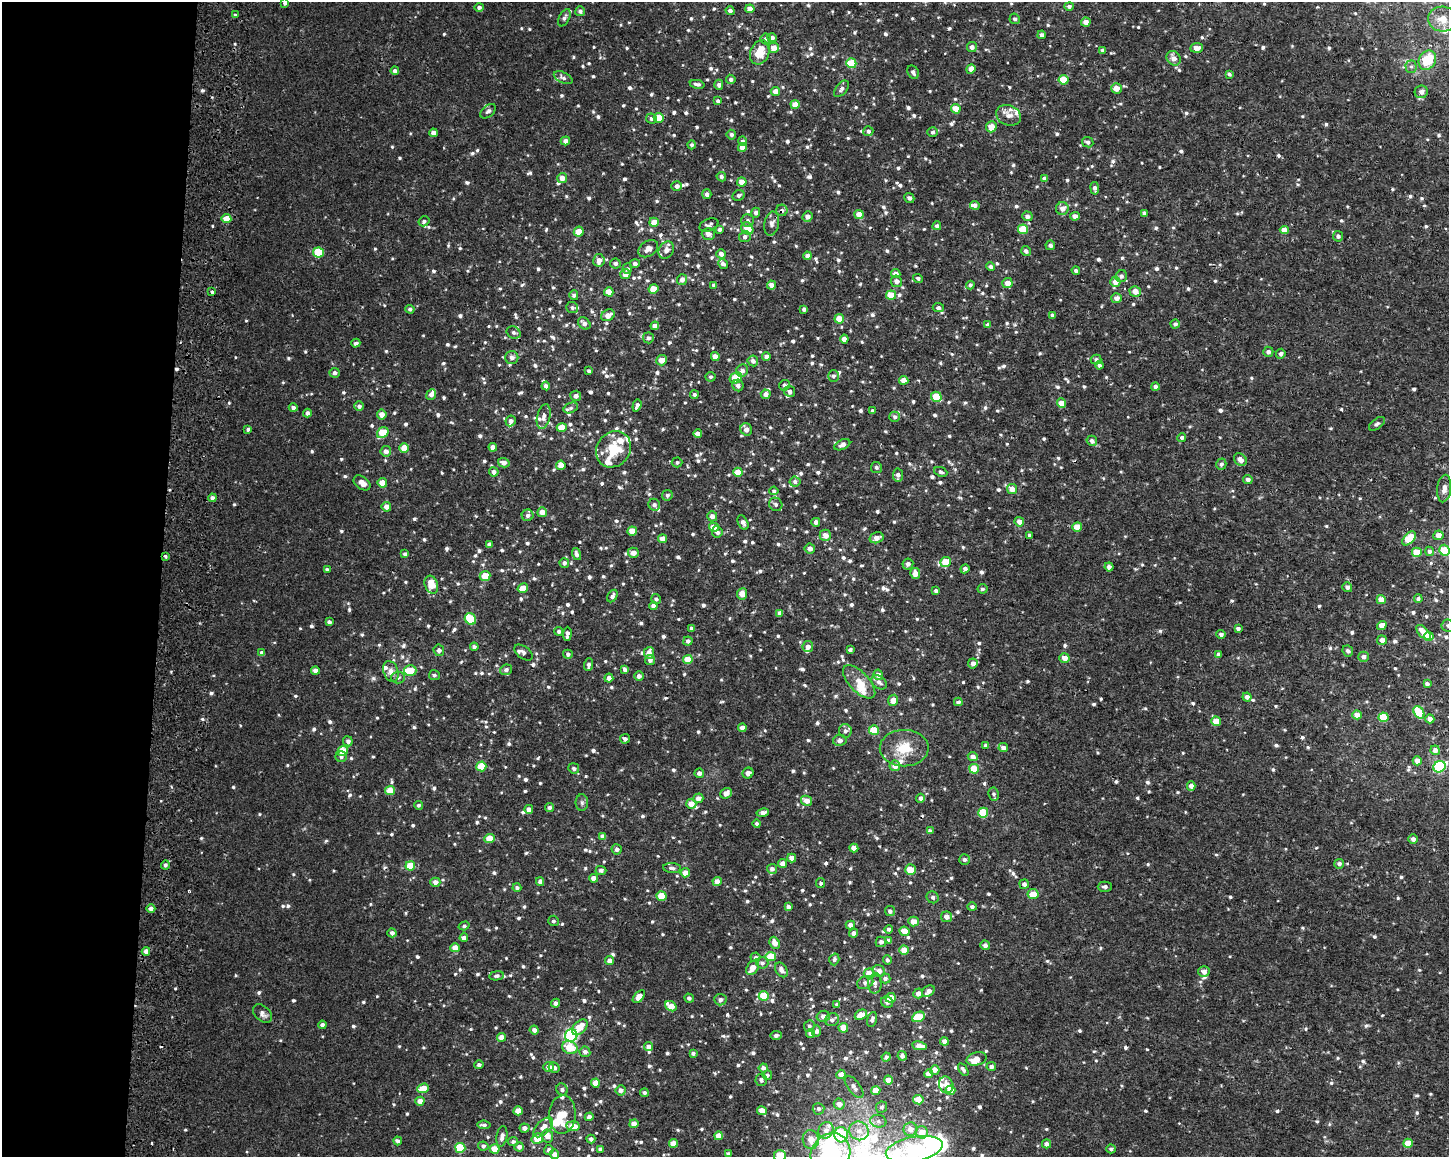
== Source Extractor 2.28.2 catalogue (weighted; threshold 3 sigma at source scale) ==
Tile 4 of 3 x 4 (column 1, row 2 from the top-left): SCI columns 286-1732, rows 2326-3480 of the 4966 x 4641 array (HDU 1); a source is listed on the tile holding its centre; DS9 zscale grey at full resolution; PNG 1451 x 1159 px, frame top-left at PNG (2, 2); each listed source drawn as its Kron ellipse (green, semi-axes under 4 px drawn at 4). Shown black and unused: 11% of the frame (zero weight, under 2 of 3 exposures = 3% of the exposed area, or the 3 px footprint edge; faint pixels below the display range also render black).
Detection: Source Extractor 2.28.2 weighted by HDU 2 'WHT'; one run over the whole footprint, this tile lists its part. Background 0.00432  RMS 0.0027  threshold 0.0121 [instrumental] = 3 sigma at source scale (4.5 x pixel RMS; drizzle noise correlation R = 1.50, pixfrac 1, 0.0396/0.0396 arcsec/px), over >= 5 px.
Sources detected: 1191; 4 inside a brighter object's white glare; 5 cosmic-ray / hot-pixel residue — neither listed nor drawn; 38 inside a brighter listed object's ellipse — not listed separately; of the other 1144, all 500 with FLUX_AUTO >= 0.585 (the completeness limit of this list) listed and drawn (644 fainter detections not listed), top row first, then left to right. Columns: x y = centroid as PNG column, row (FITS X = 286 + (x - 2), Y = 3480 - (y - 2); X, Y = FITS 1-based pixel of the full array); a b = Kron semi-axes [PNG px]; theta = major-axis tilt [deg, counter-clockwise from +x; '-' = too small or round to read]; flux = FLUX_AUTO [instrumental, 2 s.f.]
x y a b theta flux
285 3 4 3 - 0.71
1069 6 5 4 - 0.69
479 7 4 4 - 0.8
750 9 4 4 - 2.5
580 11 5 5 - 0.78
730 11 4 4 - 0.86
235 14 3 3 - 0.99
564 18 9 5 63 0.86
1015 19 5 5 - 0.59
1443 19 15 12 -5 3.8
1086 22 5 4 - 1.8
1042 35 4 4 - 0.94
772 38 5 4 - 1
766 39 5 5 - 0.84
972 47 5 5 - 1.1
774 48 5 5 - 2.4
1197 48 6 5 - 1.9
1103 50 4 4 - 0.67
760 52 12 9 68 5
1174 58 8 6 -55 1.9
1427 60 10 8 56 7.4
851 63 5 5 - 10
1411 67 6 5 - 0.63
971 69 5 4 - 1.9
395 71 4 4 - 0.73
913 72 7 5 -58 0.88
1229 74 4 3 - 0.61
563 78 10 5 -26 0.81
731 79 5 4 - 0.68
1064 80 5 4 - 6.9
697 84 7 4 -12 0.76
719 85 5 4 - 0.75
1116 88 5 5 - 2.4
841 89 10 5 50 0.95
775 92 4 4 - 2.1
1421 92 6 6 - 1.1
718 101 4 3 - 0.6
795 104 4 4 - 2.5
956 109 5 4 - 3.6
488 111 9 5 40 0.72
1008 115 13 10 -22 2
659 118 5 5 - 5.7
651 119 5 5 - 0.69
991 127 5 5 - 3.4
868 131 5 5 - 0.78
933 132 5 5 - 0.69
433 133 4 4 - 1.6
731 135 5 5 - 0.7
565 141 5 4 - 1.1
743 141 5 4 - 0.6
1088 142 6 5 - 0.77
692 145 4 4 - 0.6
742 147 4 4 - 2.3
721 177 5 4 - 0.69
562 178 5 5 - 2.2
1044 178 4 4 - 0.84
742 182 4 4 - 2.6
677 186 5 5 - 1.2
1095 188 6 4 -81 0.85
707 194 5 4 - 0.87
738 195 6 5 - 0.65
909 198 5 4 - 0.68
975 205 5 4 - 1.2
1062 208 6 6 - 1.8
782 210 6 5 - 0.6
756 213 5 4 - 0.7
1144 213 4 4 - 0.8
859 215 5 4 - 2.8
1027 216 5 5 - 1.2
1075 216 5 4 - 1.2
807 217 5 4 - 1.3
226 219 5 4 - 3.9
748 220 6 6 - 0.72
424 221 6 5 - 0.66
654 222 5 4 - 2.7
772 224 12 7 80 1.4
709 225 10 6 23 0.91
937 226 4 4 - 0.84
747 228 6 5 - 4.9
720 229 4 4 - 0.97
1023 229 5 5 - 5.5
1284 230 4 4 - 2.3
579 232 5 5 - 3
708 234 6 6 - 1.4
1338 236 5 5 - 0.82
745 237 6 5 - 0.83
1050 245 4 4 - 0.81
648 249 11 7 33 1.9
666 250 9 7 60 1.3
1026 251 5 5 - 0.83
318 252 5 5 - 8.4
721 254 4 4 - 1.2
807 256 4 4 - 1.1
599 260 6 5 - 2
615 263 5 5 - 0.65
635 264 5 4 - 0.86
723 264 5 4 - 1.1
991 267 4 4 - 0.76
627 269 5 4 - 0.7
1076 270 4 4 - 0.66
625 274 5 5 - 1.7
896 274 4 4 - 1.7
1121 276 6 5 - 0.76
918 278 5 4 - 0.61
682 280 5 5 - 1.3
896 281 6 5 - 1.4
1115 282 5 5 - 2.2
1007 283 5 5 - 2.1
714 285 4 4 - 0.81
771 285 4 4 - 1.8
970 285 4 4 - 0.64
654 289 5 4 - 3.8
1135 291 5 5 - 2.2
212 292 3 3 - 1.5
609 292 4 4 - 2.9
574 295 5 4 - 0.69
891 295 5 4 - 5.9
1117 298 5 5 - 1.5
572 308 6 5 - 0.62
938 308 5 4 - 0.77
410 309 4 4 - 0.67
804 309 4 4 - 0.78
608 315 7 5 29 1.9
1052 315 4 3 - 0.62
839 319 5 5 - 4.3
584 323 7 5 -42 1.1
1175 324 4 4 - 0.84
988 325 4 4 - 0.6
655 326 4 4 - 1.5
514 332 7 5 -31 0.69
648 338 5 5 - 0.89
844 339 4 4 - 1.6
356 343 4 3 - 0.64
1268 352 5 5 - 0.9
1281 354 5 4 - 0.8
715 357 4 4 - 1.8
766 357 4 4 - 1.1
512 358 6 6 - 1.2
1096 359 5 5 - 0.68
662 360 6 5 - 2.3
753 361 5 5 - 0.92
1099 365 4 4 - 0.68
589 371 3 3 - 0.65
742 371 6 5 - 1.2
335 373 5 5 - 0.79
833 376 6 5 - 0.72
710 377 5 5 - 0.61
736 378 6 5 - 6.2
904 380 5 4 - 2.1
738 385 6 5 - 0.9
784 385 5 5 - 0.8
546 386 4 4 - 0.94
1155 387 4 4 - 0.81
790 391 5 5 - 0.93
766 394 5 4 - 1.3
431 395 5 5 - 1.1
694 395 4 4 - 0.61
576 396 5 5 - 1.2
936 397 5 5 - 5.7
1062 403 5 4 - 2.8
637 405 6 4 71 0.86
359 406 5 5 - 0.97
293 408 4 4 - 0.86
571 408 7 5 26 0.59
873 411 4 3 - 0.61
307 413 4 4 - 0.83
382 414 5 5 - 2
544 417 13 6 78 1.5
895 417 5 5 - 0.7
511 421 5 5 - 0.98
1377 424 9 5 36 0.7
562 428 5 4 - 3.3
248 429 4 4 - 0.6
746 429 6 5 - 1.4
383 433 6 5 - 7.3
698 433 4 4 - 1.3
1182 438 4 4 - 0.64
1092 441 5 5 - 1
842 445 8 5 25 1.1
493 447 4 4 - 1.5
404 448 5 4 - 3.2
613 449 19 16 54 8.3
386 451 5 5 - 1.4
1240 459 7 5 -42 1.8
677 462 5 5 - 0.59
504 463 6 4 -16 1.4
1221 464 6 5 - 0.69
561 465 4 4 - 2.9
876 467 5 5 - 0.63
494 472 4 4 - 1
738 472 4 4 - 3.7
941 472 7 4 -22 0.61
898 475 6 5 - 1.1
1248 479 5 4 - 0.9
795 482 5 5 - 0.82
362 483 9 6 -36 1.5
382 483 5 4 - 2.9
1444 488 14 7 84 1.6
1012 489 5 5 - 2.6
774 491 5 4 - 0.59
667 495 5 5 - 0.66
212 498 4 4 - 0.93
776 504 7 6 - 0.78
654 505 6 5 - 0.79
386 507 5 4 - 1.7
542 512 5 4 - 1.9
528 515 6 5 - 0.73
712 516 5 5 - 1.5
743 522 8 5 -63 1
816 522 4 4 - 0.95
1019 522 5 4 - 1.8
714 527 5 4 - 4
1077 527 5 4 - 4.5
632 531 4 4 - 3.5
717 532 6 5 - 0.93
825 535 5 5 - 1.9
1029 535 4 3 - 0.6
1438 535 5 4 - 2.5
877 538 7 5 16 1.7
1409 538 8 5 46 7.9
663 539 4 4 - 2.5
489 544 4 3 - 0.82
810 549 5 5 - 1.3
1444 550 5 5 - 4.6
1429 551 5 4 - 0.84
1417 552 5 4 - 5.1
633 553 5 5 - 2.1
405 554 4 4 - 0.79
577 554 6 4 -73 0.86
165 556 3 3 - 0.78
946 562 5 5 - 6
564 563 5 5 - 1
908 564 5 5 - 1
1109 567 4 4 - 1
965 569 5 4 - 0.95
327 570 4 3 - 0.68
915 574 5 5 - 1.9
485 576 5 5 - 5.1
431 585 9 6 -70 3.7
1347 587 5 4 - 0.88
523 588 5 4 - 2.6
982 589 5 5 - 0.65
936 591 4 3 - 0.73
742 594 5 5 - 2.3
612 596 7 4 61 0.86
656 599 5 5 - 0.75
1418 599 4 4 - 0.78
1381 600 4 4 - 2.6
653 606 4 4 - 1.2
780 613 4 4 - 1.2
470 619 6 5 - 11
329 622 4 4 - 0.76
1382 625 5 4 - 2.5
1448 625 7 6 - 0.83
691 628 4 3 - 0.7
1238 628 4 3 - 0.61
559 631 4 4 - 0.64
1423 632 9 5 -47 2.8
567 634 7 3 87 1
1221 634 4 4 - 0.82
1429 636 5 4 - 3.7
1382 640 5 4 - 1.5
688 641 4 4 - 0.82
474 647 4 4 - 0.72
808 647 5 5 - 1.4
439 650 6 5 - 0.8
850 650 4 3 - 0.6
1348 651 6 5 - 0.79
523 652 10 6 -36 0.81
262 653 4 4 - 0.98
649 653 6 5 - 1.9
568 654 5 4 - 0.69
1218 654 4 4 - 0.69
1363 657 5 5 - 1.2
1064 658 5 5 - 1.9
650 660 5 5 - 0.93
688 660 5 4 - 4.5
973 663 5 5 - 1.2
589 665 6 4 88 0.81
625 669 4 3 - 0.94
315 670 4 4 - 1.4
506 670 6 5 - 0.9
410 671 6 5 - 4.8
391 672 11 7 -71 1.8
434 675 5 4 - 0.64
878 675 5 4 - 1.6
639 676 4 4 - 0.92
398 678 7 6 - 0.72
609 678 4 4 - 1.3
859 682 21 10 -46 3.6
879 682 9 6 -36 1
1427 684 4 3 - 0.76
1247 697 4 4 - 1.2
893 700 5 5 - 2.1
958 702 4 4 - 0.76
1419 712 6 5 - 9.9
1357 715 4 4 - 2.7
1383 717 5 5 - 7.9
1430 719 4 4 - 1.5
1216 721 5 4 - 5.3
742 728 4 4 - 1.7
874 730 5 5 - 7.3
845 731 7 6 - 0.99
625 739 5 5 - 0.77
840 740 7 5 12 1.1
348 741 5 5 - 0.98
986 745 4 4 - 1
904 748 24 18 1 6.4
1003 748 5 4 - 1.2
1435 750 5 4 - 1.5
343 751 5 5 - 5
973 756 5 4 - 1.2
341 757 5 5 - 0.59
1417 761 4 4 - 2.2
481 766 5 5 - 4.9
895 766 5 5 - 2.2
1439 767 6 5 - 24
574 768 5 5 - 0.66
974 769 5 4 - 5.1
699 773 5 4 - 1
748 773 6 5 - 1.2
1191 786 5 4 - 1.4
390 790 5 4 - 4.4
726 793 6 5 - 1.9
994 794 6 5 - 0.64
698 798 5 5 - 1.7
920 798 4 4 - 0.79
807 801 6 4 -31 2.1
582 803 8 6 -90 0.71
691 804 5 5 - 2.4
418 805 4 4 - 0.61
549 808 4 4 - 0.78
529 809 4 4 - 1.2
763 813 6 4 12 1.2
983 813 5 5 - 9.3
757 824 4 4 - 0.63
930 831 4 4 - 0.96
603 836 4 4 - 1.5
489 839 5 4 - 5
1413 839 5 4 - 1.1
854 848 4 4 - 2
617 849 5 5 - 0.98
792 858 4 4 - 1.7
964 860 5 5 - 0.68
783 864 4 4 - 2.2
1339 864 5 5 - 0.82
165 865 4 4 - 0.63
410 866 5 4 - 6.6
672 868 9 5 -5 0.77
772 869 5 5 - 1.2
601 870 5 4 - 0.68
910 870 5 5 - 4.4
685 873 4 4 - 1.9
594 878 4 4 - 2
435 882 5 4 - 1.5
540 882 4 4 - 1.2
717 882 4 4 - 2
821 883 5 4 - 0.61
1024 884 5 4 - 0.75
1105 887 7 5 0 0.72
517 888 4 4 - 0.67
1033 894 5 5 - 3.9
662 896 5 4 - 5.6
933 897 6 5 - 0.71
788 907 4 4 - 0.96
972 907 5 4 - 0.65
151 908 4 4 - 1.1
890 911 5 5 - 0.91
947 917 5 5 - 1.7
553 921 5 5 - 0.6
914 921 5 5 - 2.2
850 925 4 4 - 1.4
464 926 5 4 - 0.59
889 929 4 4 - 0.67
904 931 5 4 - 2.3
392 933 4 4 - 1
854 933 4 4 - 1.3
464 938 4 4 - 0.99
889 941 4 4 - 1.4
881 942 5 5 - 0.98
775 943 6 5 - 1.9
985 945 5 4 - 1
455 948 4 4 - 2.4
904 950 4 4 - 3.4
146 951 4 4 - 1.6
771 956 5 4 - 5.8
755 957 5 4 - 0.68
834 959 6 5 - 0.64
887 960 5 4 - 0.66
610 961 4 4 - 1.7
762 963 6 6 - 0.88
753 968 8 5 58 2.3
781 970 8 5 -55 1.2
879 971 6 5 - 1.6
1204 972 6 5 - 1.3
869 974 5 5 - 3.1
497 976 7 4 11 0.62
885 978 5 5 - 0.87
865 983 8 6 24 1
875 983 10 7 89 1.1
928 991 7 5 37 1.7
918 993 5 4 - 1.7
764 996 5 5 - 7.6
639 997 7 4 46 2.4
689 998 5 4 - 0.82
891 998 5 5 - 4.9
720 1000 6 6 - 0.99
887 1002 6 5 - 0.9
555 1003 4 4 - 1.1
837 1004 4 4 - 0.7
671 1006 6 4 -34 3.3
263 1014 11 7 -42 1.1
861 1015 6 4 27 2.5
823 1016 7 5 13 1.5
918 1017 6 5 - 6
872 1019 7 5 75 0.88
832 1020 7 6 - 1.1
322 1025 4 4 - 0.74
809 1026 6 5 - 0.59
580 1027 9 6 44 4
843 1028 5 4 - 3.1
534 1030 4 4 - 1.2
816 1031 5 5 - 0.71
811 1034 5 4 - 1.3
571 1035 6 6 - 37
776 1036 5 3 - 0.73
501 1037 4 4 - 2.1
944 1041 4 4 - 1.3
919 1046 7 4 -10 2.9
649 1047 4 4 - 1.5
570 1048 8 6 -23 5.8
585 1052 5 5 - 1.1
693 1053 4 3 - 0.68
902 1056 5 4 - 0.95
886 1057 5 4 - 0.73
977 1059 10 6 13 2.1
479 1065 4 4 - 0.71
549 1067 5 5 - 1.7
991 1067 5 4 - 0.96
554 1068 6 5 - 1.2
763 1068 4 4 - 0.92
963 1069 7 4 -56 0.71
935 1070 5 4 - 1.9
841 1074 4 4 - 1.4
929 1074 4 4 - 2.3
767 1075 5 4 - 0.76
761 1080 6 6 - 0.67
888 1080 4 4 - 2.9
595 1083 4 4 - 3.1
946 1085 8 7 - 2.1
854 1087 13 6 -53 1.2
423 1088 6 4 19 3.5
562 1089 6 5 - 0.62
621 1090 5 5 - 0.97
876 1090 4 4 - 3.5
950 1090 5 4 - 4.1
644 1093 4 4 - 0.63
918 1100 5 5 - 2.9
420 1101 4 4 - 1.8
839 1104 5 5 - 1.5
882 1107 6 5 - 0.63
819 1109 6 5 - 0.8
518 1111 4 4 - 3.2
762 1111 5 4 - 2.7
562 1114 19 13 87 7.4
589 1117 4 4 - 1.1
878 1121 8 6 -14 0.99
634 1124 4 4 - 2.1
484 1125 7 4 -6 0.69
573 1126 7 4 -6 3.2
543 1127 12 6 46 2.3
524 1128 5 4 - 1.4
910 1129 7 7 - 2.2
826 1130 8 7 - 1.7
859 1131 10 9 - 2.3
922 1132 6 6 - 3.4
841 1135 7 6 - 13
502 1136 10 5 80 1.4
547 1136 6 5 - 2.3
719 1136 4 4 - 3
537 1139 6 5 - 4.5
591 1139 4 4 - 0.91
811 1139 9 8 - 2.8
398 1141 4 4 - 0.84
513 1141 5 4 - 0.61
673 1143 4 4 - 3
1408 1143 5 4 - 3.8
1046 1144 4 4 - 1.1
483 1146 5 4 - 0.62
519 1147 5 4 - 1.1
460 1148 5 5 - 11
495 1149 5 4 - 4.1
600 1149 4 4 - 0.7
914 1149 29 12 11 32
1111 1149 5 4 - 0.59
549 1150 5 4 - 0.77
554 1154 5 4 - 1.4
729 1154 4 4 - 0.75
830 1154 21 19 55 39
780 1156 6 6 - 8
Overlapping masked pixels (flux is a lower limit): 2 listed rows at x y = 782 210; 165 556
Isophote crosses this tile's border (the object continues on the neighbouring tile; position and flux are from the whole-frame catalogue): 7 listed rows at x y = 285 3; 1069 6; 1448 625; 914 1149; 554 1154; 830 1154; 780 1156